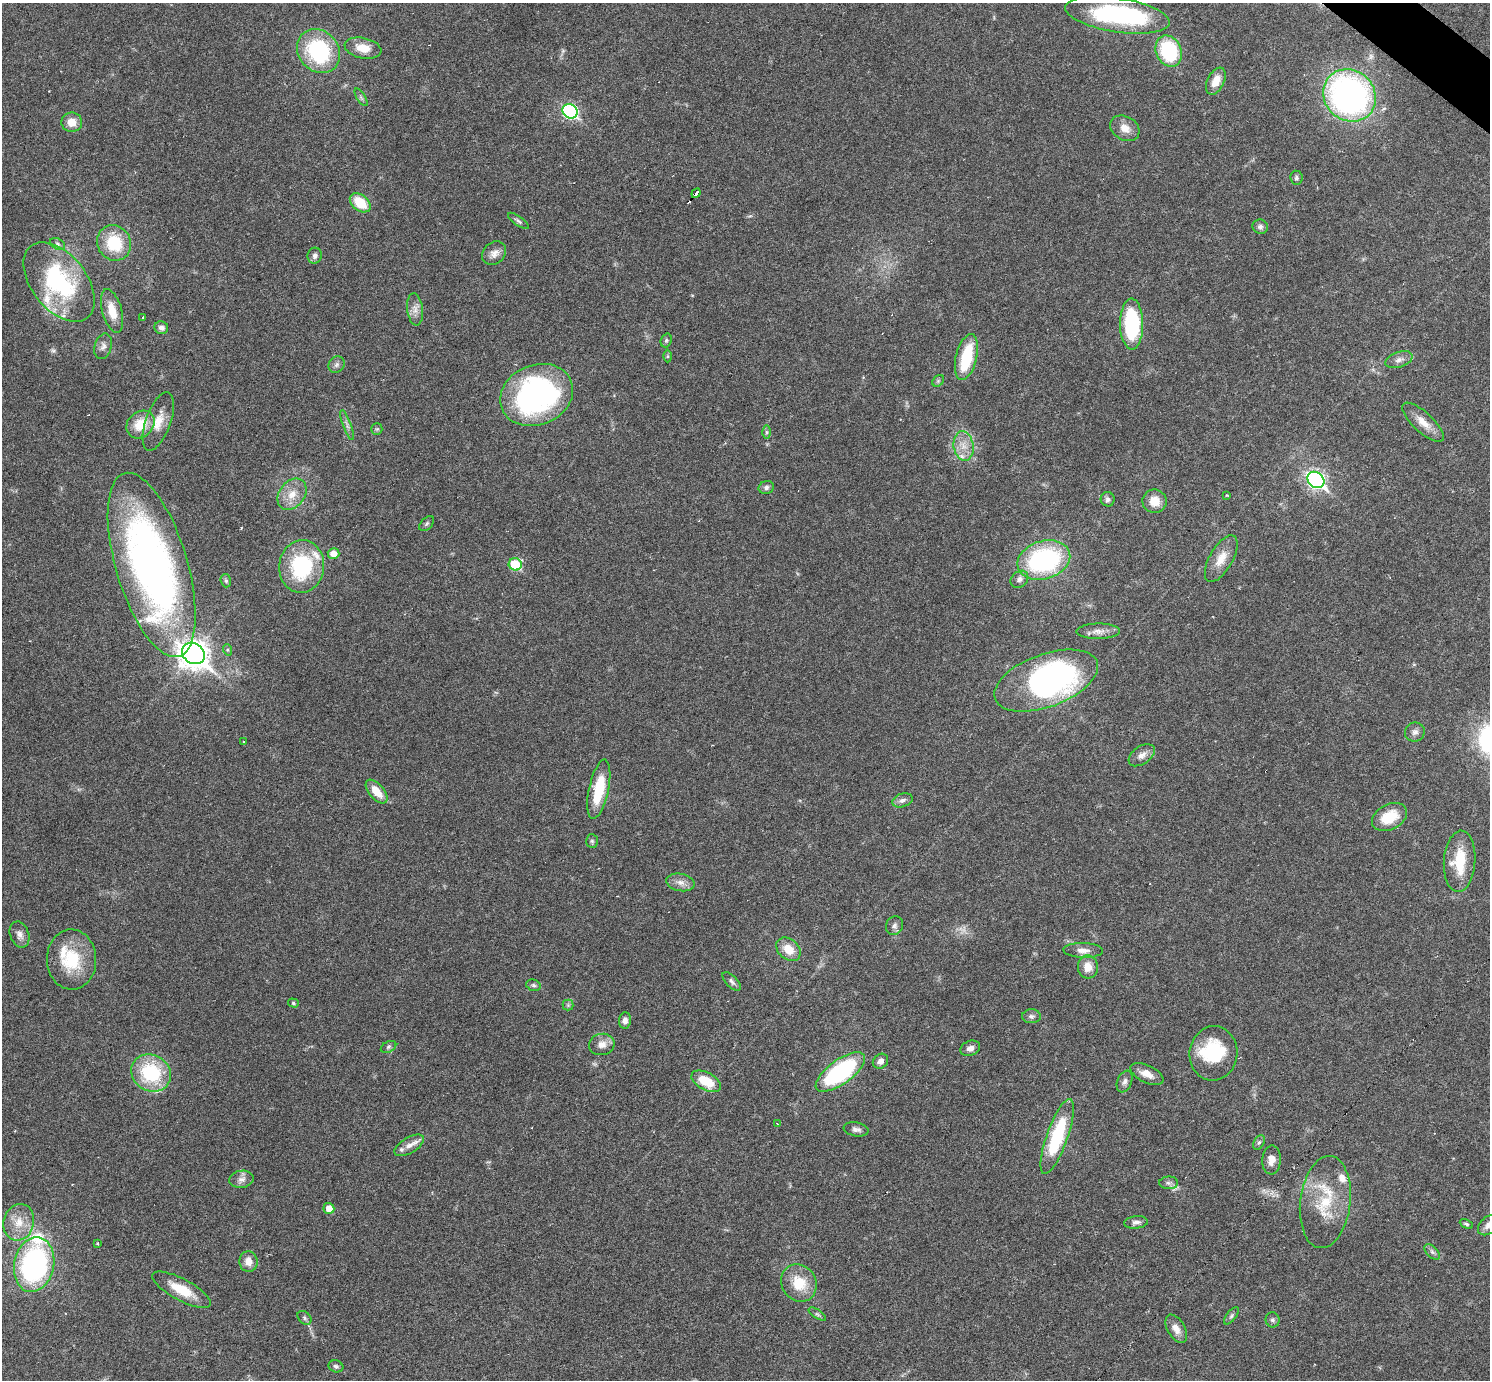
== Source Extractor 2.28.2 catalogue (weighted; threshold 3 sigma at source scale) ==
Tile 10 of 4 x 4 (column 2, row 3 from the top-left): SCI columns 1490-2977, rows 1672-3049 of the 5953 x 5957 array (HDU 1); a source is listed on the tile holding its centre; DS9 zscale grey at full resolution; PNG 1492 x 1382 px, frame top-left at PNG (2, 3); each listed source drawn as its Kron ellipse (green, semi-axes under 4 px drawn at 4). Shown black and unused: <1% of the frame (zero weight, under 3 of 6 exposures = <1% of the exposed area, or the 3 px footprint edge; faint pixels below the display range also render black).
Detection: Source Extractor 2.28.2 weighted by HDU 2 'WHT'; one run over the whole footprint, this tile lists its part. Background 0.0199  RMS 0.0021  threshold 0.00846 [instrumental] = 3 sigma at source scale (4.09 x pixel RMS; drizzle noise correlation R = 1.36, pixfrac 0.8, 0.05/0.05 arcsec/px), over >= 5 px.
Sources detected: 131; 1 too faint to see at this stretch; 4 inside a brighter object's white glare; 2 cosmic-ray / hot-pixel residue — neither listed nor drawn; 7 inside a brighter listed object's ellipse — not listed separately; the other 117 listed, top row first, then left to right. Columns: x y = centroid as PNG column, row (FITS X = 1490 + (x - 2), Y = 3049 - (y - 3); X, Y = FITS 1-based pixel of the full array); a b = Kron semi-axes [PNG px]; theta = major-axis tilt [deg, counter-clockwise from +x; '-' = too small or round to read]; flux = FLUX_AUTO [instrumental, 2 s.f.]
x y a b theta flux
1117 15 53 17 -9 28
363 48 19 10 -12 3.2
319 51 23 20 -49 19
1169 51 16 12 -66 14
1216 81 14 8 64 2.6
1349 95 27 25 -43 65
361 97 10 4 -56 0.44
570 111 8 7 - 31
72 122 10 9 - 2.2
1125 128 15 12 -29 2
1296 178 7 6 - 0.47
696 193 5 3 - 4.1
360 203 12 7 -40 5.3
518 221 12 4 -35 0.49
1260 227 8 7 - 0.63
114 243 18 16 -60 8.3
58 244 8 5 -28 0.44
494 253 13 10 43 1.4
315 256 8 7 - 0.71
59 282 46 27 -52 23
415 309 16 7 -84 1.4
112 311 22 10 -75 3.4
143 317 3 2 - 0.21
1132 324 25 11 -90 17
161 328 7 6 - 0.81
666 340 7 5 70 0.4
103 346 13 8 75 1
667 356 6 4 89 0.27
966 357 23 10 76 9
1399 360 14 7 19 1.1
336 365 9 7 46 0.67
938 381 6 5 - 0.32
537 395 37 30 23 47
158 421 31 12 70 3.5
1423 422 26 10 -43 2.7
140 424 15 12 42 4.3
347 425 16 3 -71 0.71
377 429 6 5 - 0.32
767 432 6 4 -90 0.31
964 446 15 10 -82 2.4
1316 480 9 7 -38 59
766 487 8 6 20 0.59
292 494 17 12 52 2.8
1227 495 3 3 - 0.19
1108 499 7 7 - 0.63
1154 501 12 12 - 2.5
427 524 9 5 45 0.42
333 553 6 5 - 1.9
1221 559 26 11 60 3.1
1044 560 27 19 17 28
515 564 6 6 - 9.7
152 565 96 35 -73 110
302 566 26 22 82 16
1019 579 10 7 42 0.91
226 581 7 5 -73 0.37
1098 631 22 7 1 1.6
228 650 6 4 -71 0.28
193 654 12 10 -35 240
1046 681 54 26 20 50
1415 732 10 9 - 0.88
243 742 2 2 - 0.14
1142 755 14 8 35 1.4
599 789 30 10 78 7.2
377 791 14 7 -49 3.1
902 800 10 6 18 0.84
1389 817 19 12 28 5
592 841 7 6 - 0.37
1460 861 31 15 86 7.2
680 882 14 8 -11 1.4
894 926 10 8 64 0.76
20 934 13 9 -69 1.2
788 949 13 10 -43 3.2
1083 950 20 7 -2 1.5
72 959 30 24 -88 9.4
1088 967 11 10 - 2.3
732 981 12 5 -45 0.64
533 985 7 5 -16 0.41
293 1003 5 4 - 0.26
568 1005 5 5 - 0.33
1031 1016 9 7 -1 0.6
625 1020 8 6 83 1
602 1044 13 10 12 1.6
388 1047 8 5 28 0.42
970 1048 10 7 20 0.99
1213 1053 27 24 83 11
880 1061 8 7 - 1
840 1072 29 12 36 25
151 1073 20 18 -29 13
1147 1074 18 8 -25 1.9
706 1081 16 8 -28 5.1
1125 1082 11 7 68 0.73
777 1123 3 2 - 0.11
856 1129 12 7 -10 0.83
1057 1137 39 10 70 14
1259 1142 8 5 61 0.44
409 1145 16 7 31 1.5
1272 1160 14 9 88 1.7
242 1179 12 8 8 1.1
1169 1183 9 6 0 0.64
1325 1202 46 25 83 10
329 1208 5 5 - 2
19 1222 18 15 74 3.6
1136 1222 12 6 6 0.84
1466 1224 7 4 -25 0.32
1488 1225 12 8 42 1.1
97 1243 3 2 - 0.23
1432 1252 9 5 -45 0.56
248 1261 10 9 - 1.9
34 1265 28 20 78 41
799 1283 19 17 -58 5.5
182 1290 32 10 -28 4.9
817 1314 10 4 -33 0.47
1231 1316 10 5 52 0.46
304 1318 8 5 -43 0.44
1273 1320 7 7 - 0.48
1176 1329 15 8 -60 1.6
336 1366 7 6 - 0.47
Overlapping masked pixels (flux is a lower limit): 1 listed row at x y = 696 193
Isophote crosses this tile's border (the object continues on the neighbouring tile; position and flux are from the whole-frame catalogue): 1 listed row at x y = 1488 1225